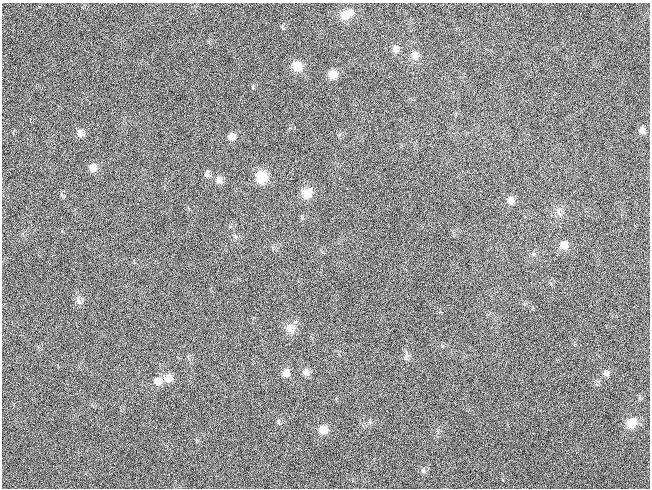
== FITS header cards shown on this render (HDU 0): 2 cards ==
NAXIS1  =                  648 / length of data axis 1
NAXIS2  =                  486 / length of data axis 2

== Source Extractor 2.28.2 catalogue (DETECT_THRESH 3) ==
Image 648 x 486 px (HDU 0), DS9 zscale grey, 1 PNG px = 1 image px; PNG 652 x 490 px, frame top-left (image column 1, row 486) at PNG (2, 3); no overlay
Background 118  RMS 26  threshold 78.2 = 3 sigma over >= 5 px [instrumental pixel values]
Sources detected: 29; all 29 listed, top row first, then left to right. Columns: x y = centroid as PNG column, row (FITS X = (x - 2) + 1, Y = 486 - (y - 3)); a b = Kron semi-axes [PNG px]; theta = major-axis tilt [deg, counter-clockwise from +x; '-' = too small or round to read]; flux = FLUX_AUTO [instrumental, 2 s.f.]
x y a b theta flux
348 13 13 11 42 16000
344 14 12 9 -61 16000
395 49 9 8 - 7300
414 55 11 8 89 9600
297 66 11 10 - 23000
332 74 9 9 - 16000
642 130 9 7 87 6600
80 133 11 8 -68 8600
231 136 9 9 - 9300
92 168 10 9 - 11000
206 174 9 6 87 4700
261 177 11 10 - 44000
218 180 9 8 - 8300
307 193 12 11 - 21000
510 200 10 8 90 8800
559 213 10 3 -58 4200
564 245 11 9 90 13000
78 300 13 6 -65 6900
289 328 14 9 -52 13000
406 358 7 5 -47 3900
306 372 10 7 -66 7300
285 373 10 9 - 11000
606 374 8 7 - 5600
168 378 11 10 - 14000
158 381 11 10 - 12000
278 422 5 4 - 2400
631 423 11 10 - 27000
323 430 9 9 - 16000
423 471 6 5 - 3400